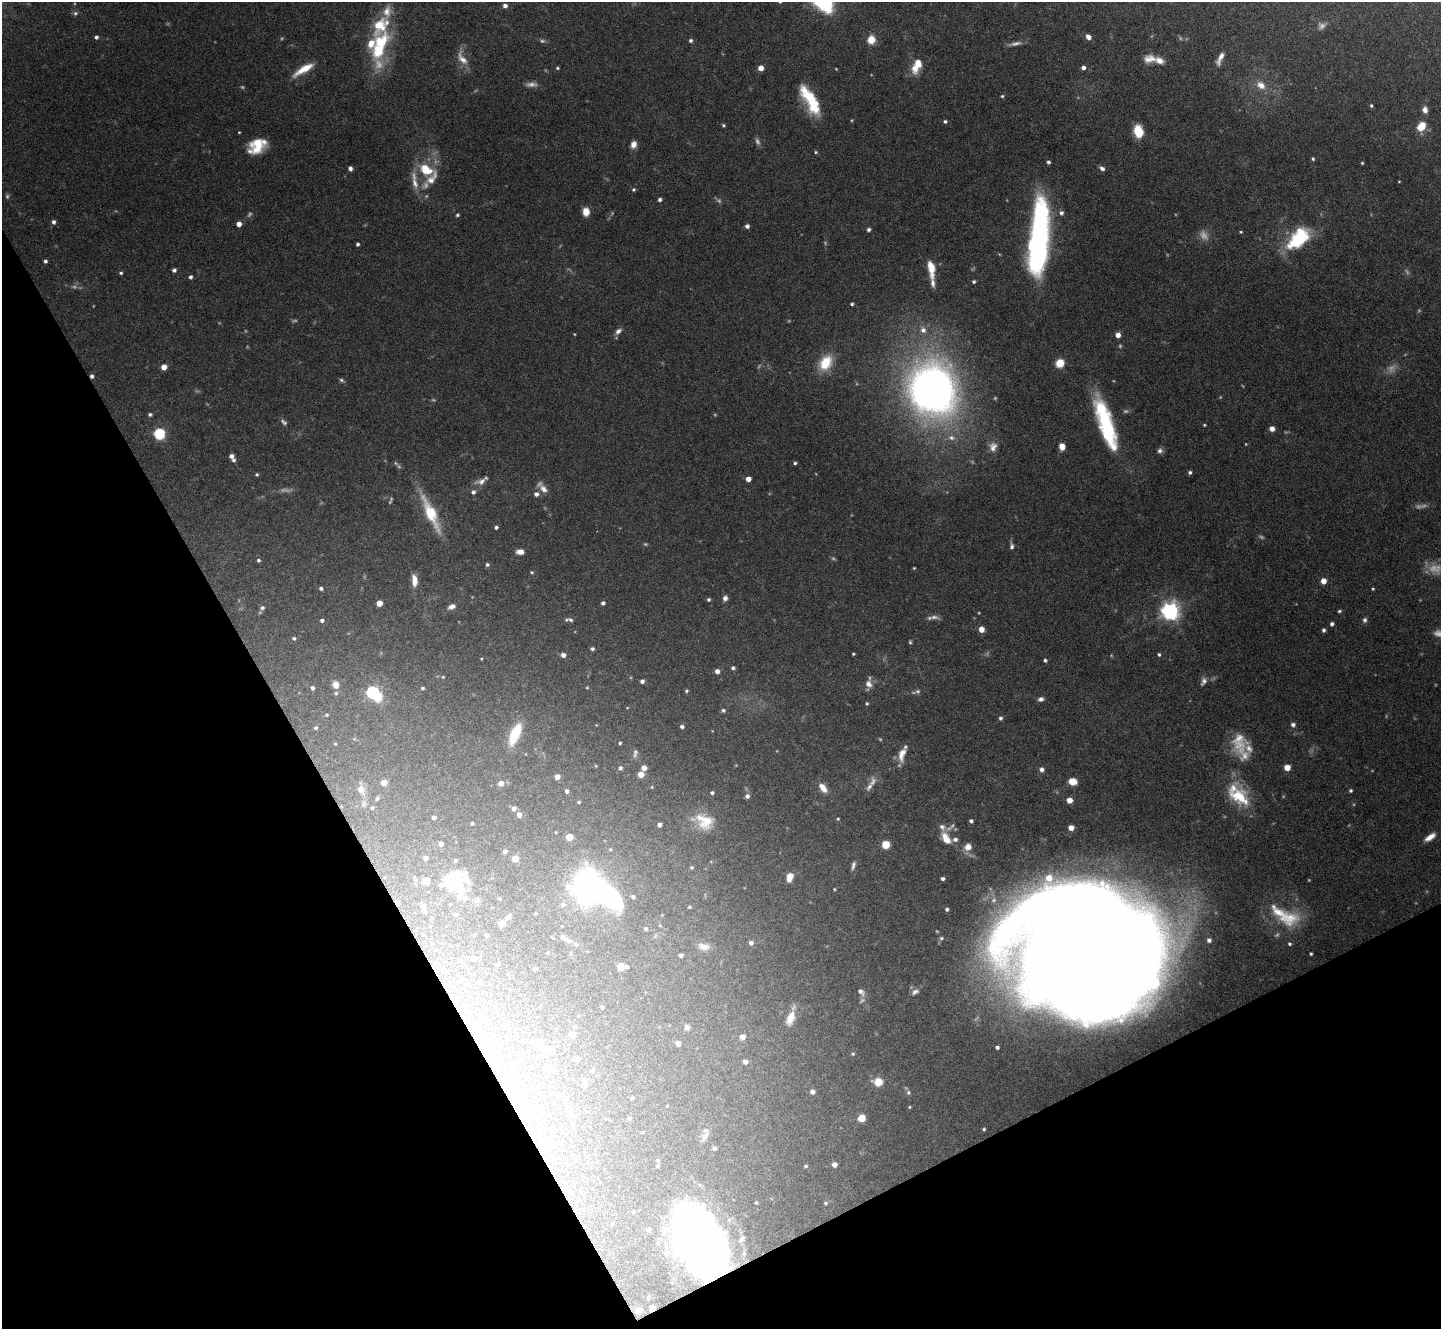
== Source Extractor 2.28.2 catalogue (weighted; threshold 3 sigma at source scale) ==
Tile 14 of 4 x 4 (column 2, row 4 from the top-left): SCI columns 1441-2879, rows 153-1479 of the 5758 x 5748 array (HDU 1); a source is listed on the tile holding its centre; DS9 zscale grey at full resolution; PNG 1443 x 1331 px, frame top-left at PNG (2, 2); no overlay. Shown black and unused: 28% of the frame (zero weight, under 5 of 10 exposures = <1% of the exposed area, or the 3 px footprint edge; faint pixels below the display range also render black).
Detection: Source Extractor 2.28.2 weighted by HDU 2 'WHT'; one run over the whole footprint, this tile lists its part. Background 0.0974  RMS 0.0027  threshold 0.0112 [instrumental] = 3 sigma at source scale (4.09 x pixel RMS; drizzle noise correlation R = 1.36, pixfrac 0.8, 0.05/0.05 arcsec/px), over >= 5 px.
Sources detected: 342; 36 too faint to see at this stretch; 8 inside a brighter object's white glare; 2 cosmic-ray / hot-pixel residue — not listed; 22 inside a brighter listed object's ellipse — not listed separately; the other 274 listed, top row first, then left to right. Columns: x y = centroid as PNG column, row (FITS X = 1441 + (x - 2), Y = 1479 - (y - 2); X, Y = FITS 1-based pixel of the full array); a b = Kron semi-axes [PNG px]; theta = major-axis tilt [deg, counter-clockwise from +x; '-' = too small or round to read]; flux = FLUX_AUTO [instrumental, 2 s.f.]
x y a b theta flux
505 6 5 5 - 1
75 13 6 6 - 0.58
380 25 30 23 73 11
96 37 4 4 - 0.67
1088 37 5 4 - 1.6
690 40 5 5 - 0.66
871 40 7 6 - 4.6
542 41 8 5 -2 0.6
462 58 23 10 -59 3
1220 58 16 5 65 1.9
1150 59 16 11 3 2.9
1083 67 5 5 - 0.92
557 68 5 3 - 0.34
761 68 4 4 - 2.8
914 68 15 11 -83 3.2
304 69 25 7 31 5.2
836 69 4 3 - 0.19
1261 85 13 9 -35 2.7
1002 96 4 4 - 0.36
811 99 35 12 -48 10
1371 105 4 4 - 0.41
1425 110 7 6 - 1.5
945 121 4 4 - 0.54
723 125 4 3 - 0.36
1421 126 8 6 47 6
1138 131 12 8 -77 6.4
239 132 3 3 - 0.23
633 144 8 6 74 1.9
257 145 17 12 38 7.4
816 152 5 4 - 0.35
1313 159 4 4 - 0.42
1048 162 4 4 - 0.62
1362 163 3 3 - 0.27
350 168 5 4 - 0.84
1102 168 6 4 -31 0.91
426 170 19 13 -30 7.2
414 181 29 8 -80 3.4
1399 181 4 2 - 0.19
634 189 5 5 - 0.43
660 199 4 4 - 0.7
586 212 8 7 - 2.8
1061 213 6 6 - 0.92
457 215 4 4 - 0.44
53 222 5 4 - 0.82
239 224 4 4 - 2.3
747 226 4 4 - 1
869 229 5 4 - 0.6
1241 232 4 3 - 0.27
1298 238 31 17 44 17
1039 240 71 17 87 79
357 244 4 3 - 0.62
45 261 3 3 - 0.62
931 268 21 8 -81 4.3
174 270 4 4 - 0.71
121 273 4 4 - 0.42
190 277 4 4 - 0.68
974 282 4 4 - 0.48
852 304 4 3 - 0.46
923 330 9 7 -70 1.6
618 331 9 6 42 1.2
574 334 3 2 - 0.2
1118 335 4 4 - 2.2
825 363 20 14 57 7.3
1060 363 5 5 - 10
164 367 4 4 - 3
341 380 7 5 -20 0.51
933 389 41 37 -76 180
150 414 5 4 - 0.51
284 422 10 5 -42 0.75
1204 425 4 3 - 0.29
1106 426 54 15 -74 25
1272 429 4 4 - 2
159 434 5 5 - 31
951 438 11 8 -13 1.6
1246 444 3 3 - 0.2
993 447 13 10 76 2.1
1062 447 6 5 - 3.2
1160 451 7 7 - 0.84
232 457 8 4 -62 1.9
795 463 4 3 - 0.52
1190 472 4 4 - 0.59
257 474 4 4 - 0.43
748 479 4 4 - 2.4
482 481 16 8 15 1.6
543 489 14 8 -49 1.9
473 492 5 5 - 0.83
536 494 6 5 - 1.1
431 513 46 12 -65 10
496 527 4 3 - 0.65
1012 546 8 5 -88 0.78
520 552 8 5 -4 1.8
258 560 4 4 - 0.52
487 565 4 4 - 0.55
914 568 3 3 - 0.25
532 572 5 4 - 0.33
414 580 13 6 -86 2.6
1323 581 4 4 - 3.1
321 588 4 4 - 0.59
1373 589 4 3 - 0.28
725 598 6 5 - 1.1
708 599 4 4 - 0.49
379 603 4 4 - 3.8
603 603 4 4 - 0.71
452 606 7 5 22 1.5
262 608 6 5 - 0.65
1170 611 7 6 - 140
1339 611 5 4 - 0.41
322 620 4 4 - 0.74
570 620 9 5 -27 0.72
1365 620 7 6 - 0.74
1332 624 4 4 - 0.81
981 629 5 5 - 2.6
1323 630 4 3 - 0.65
294 638 5 4 - 0.43
910 642 6 4 -89 0.4
592 649 4 4 - 0.61
853 654 3 3 - 0.29
1159 654 4 3 - 0.46
563 655 4 4 - 1.4
1045 660 4 4 - 0.52
733 668 4 4 - 0.65
717 671 4 4 - 1.4
443 677 4 3 - 0.26
642 681 4 4 - 0.86
1203 681 12 7 62 1.1
869 684 12 9 -60 1.9
335 685 8 7 - 1.8
312 688 4 3 - 0.69
423 688 4 3 - 0.41
587 688 5 3 - 0.26
686 691 5 4 - 0.39
373 692 6 5 - 43
336 693 5 5 - 0.41
1041 699 7 6 - 0.87
867 704 4 4 - 0.36
723 710 5 5 - 0.5
327 715 4 3 - 0.32
1000 718 5 4 - 0.62
1293 725 5 5 - 0.85
682 727 5 4 - 0.71
316 728 4 4 - 0.5
515 734 22 9 66 9.7
1239 742 33 18 -86 7.3
620 743 3 3 - 0.4
335 744 4 4 - 0.27
635 753 11 5 83 0.75
902 754 19 8 76 3.2
1287 767 5 5 - 4
620 768 5 4 - 0.58
644 768 4 4 - 2
1042 769 5 5 - 1
641 774 5 4 - 3
557 777 4 4 - 2.3
1073 781 7 6 - 3.4
384 783 5 5 - 3.3
501 783 5 5 - 2.1
869 786 12 7 56 1.4
823 788 11 6 -53 2.7
361 790 13 10 -66 2.8
1351 790 4 3 - 0.46
567 791 4 4 - 0.67
712 793 5 4 - 0.58
747 796 5 5 - 1.1
1239 797 31 19 -35 11
377 798 7 5 61 0.55
1069 800 5 5 - 2.6
579 802 4 3 - 0.34
372 808 5 5 - 0.51
514 808 5 5 - 1.1
519 815 5 4 - 2
434 817 4 3 - 0.82
838 819 4 3 - 0.28
704 821 27 19 -24 7.8
971 821 4 4 - 0.71
472 823 3 3 - 0.43
659 825 4 4 - 1.2
1071 828 4 4 - 2.7
569 837 5 5 - 4.3
1430 837 14 6 33 2.3
946 838 17 9 -58 3.5
441 844 4 4 - 1.2
886 845 5 5 - 6.3
968 847 8 8 - 2.3
505 851 4 4 - 1.1
426 858 5 4 - 1.2
515 859 5 4 - 4.1
853 865 11 5 75 0.84
691 867 5 5 - 0.46
790 877 7 5 72 5.5
943 879 3 3 - 0.66
426 881 5 5 - 5.1
457 883 35 27 -54 13
568 887 17 11 -58 4.1
587 887 20 15 83 98
834 889 3 3 - 0.24
633 897 5 4 - 0.65
499 899 4 4 - 0.33
562 904 7 6 - 0.92
689 907 4 3 - 0.29
424 909 16 7 -73 1.6
947 909 4 3 - 0.58
535 913 5 3 - 0.28
455 915 6 5 - 0.7
507 917 8 6 24 0.83
1290 918 29 25 18 11
502 923 5 4 - 3.2
645 929 5 4 - 0.54
486 935 4 3 - 0.75
565 938 21 7 -33 2.1
941 938 5 4 - 0.45
1209 940 5 5 - 0.95
751 943 5 5 - 1
431 944 5 4 - 0.36
1289 944 5 5 - 0.51
703 946 13 8 -14 2.3
1082 951 79 67 40 2800
547 953 4 4 - 0.31
1311 954 3 3 - 0.39
681 955 4 4 - 0.97
474 958 4 4 - 1
460 960 5 4 - 0.32
498 964 4 4 - 0.53
621 966 5 5 - 3.8
627 967 4 3 - 0.58
536 968 5 4 - 0.44
443 970 5 4 - 0.36
479 982 4 4 - 0.86
861 992 11 6 -50 1.3
915 992 9 6 27 0.89
481 1014 6 5 - 0.92
790 1018 18 9 70 3.7
505 1025 7 5 17 0.55
687 1027 5 4 - 1.3
572 1034 4 4 - 2.8
742 1037 4 4 - 2.5
536 1043 16 8 -24 2.3
678 1043 4 4 - 1.9
997 1047 4 3 - 0.66
853 1054 5 4 - 0.35
577 1059 5 4 - 0.56
745 1062 4 4 - 1.2
548 1070 5 5 - 1.8
592 1070 4 3 - 0.34
511 1073 10 9 - 1.7
878 1082 6 5 - 7
584 1083 9 4 -78 0.71
812 1092 5 4 - 1.1
908 1092 6 6 - 0.54
632 1098 4 3 - 0.29
565 1099 5 5 - 0.85
667 1106 4 2 - 0.18
909 1107 4 3 - 0.25
525 1108 7 7 - 1.3
570 1112 9 7 -83 1.2
629 1118 3 3 - 0.47
861 1118 5 5 - 7.2
984 1129 3 3 - 0.35
642 1132 3 3 - 0.31
705 1136 16 7 61 1.6
714 1148 6 5 - 0.51
657 1160 4 4 - 0.32
834 1165 4 4 - 1.7
805 1166 4 3 - 0.38
570 1192 6 5 - 0.52
756 1202 3 3 - 0.26
826 1203 4 4 - 0.41
633 1212 3 2 - 0.23
612 1224 5 4 - 0.39
649 1230 4 4 - 1.1
741 1239 11 6 48 1
700 1245 58 32 -64 220
667 1252 8 7 - 0.83
652 1308 4 4 - 3.1
639 1311 5 4 - 4.3
Overlapping masked pixels (flux is a lower limit): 2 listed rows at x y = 700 1245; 652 1308